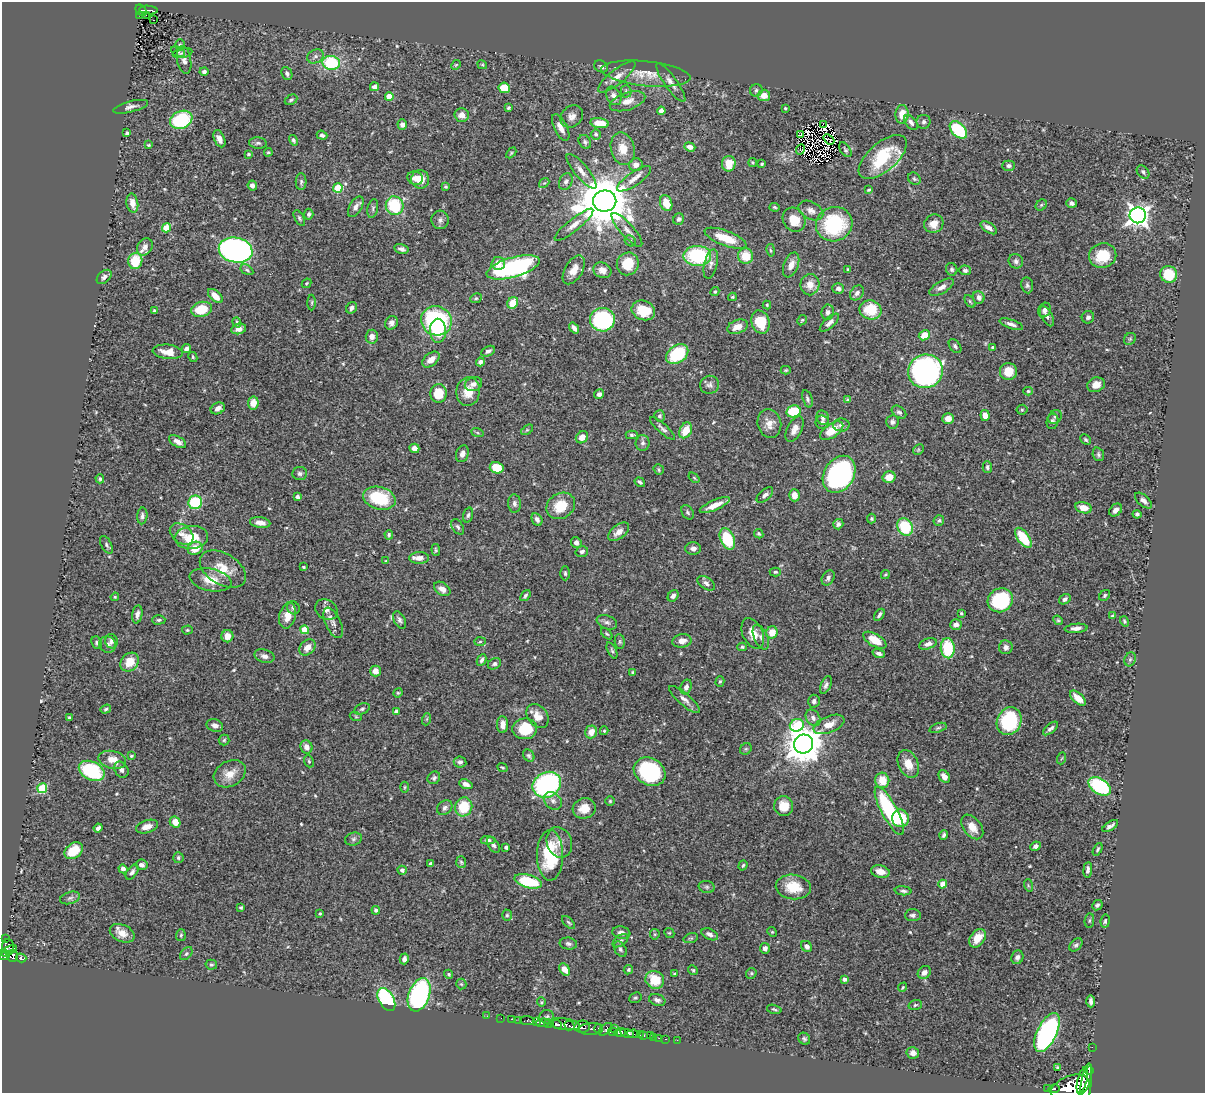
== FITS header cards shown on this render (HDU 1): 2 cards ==
NAXIS1  =                 1203
NAXIS2  =                 1091

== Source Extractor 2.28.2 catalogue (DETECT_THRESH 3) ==
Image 1203 x 1091 px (HDU 1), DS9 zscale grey, 1 PNG px = 1 image px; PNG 1207 x 1095 px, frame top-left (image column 1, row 1091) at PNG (2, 2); each listed source drawn as its Kron ellipse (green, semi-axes under 4 px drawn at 4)
Background 0.716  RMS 0.019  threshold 0.0563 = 3 sigma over >= 5 px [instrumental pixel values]
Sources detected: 547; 3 with non-positive FLUX_AUTO (blend fragments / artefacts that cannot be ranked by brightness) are neither listed nor drawn; of the other 544, the 500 brightest by FLUX_AUTO listed and drawn (44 fainter detections omitted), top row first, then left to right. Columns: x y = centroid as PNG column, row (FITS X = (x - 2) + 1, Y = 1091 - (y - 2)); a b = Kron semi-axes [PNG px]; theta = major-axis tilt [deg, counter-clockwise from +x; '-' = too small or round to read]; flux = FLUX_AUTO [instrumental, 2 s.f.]
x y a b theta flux
141 10 6 4 -45 57
148 10 9 3 -4 76
139 15 3 3 - 11
146 15 2 2 - 3.7
154 20 3 2 - 2.5
180 45 5 5 - 2.3
178 52 7 4 -27 2
183 53 10 5 11 3.2
315 56 8 6 26 4.5
184 60 14 7 -80 6.1
331 63 9 7 -7 70
456 65 5 4 - 1.4
482 65 5 4 - 1.5
601 66 7 5 -28 3.8
204 72 4 4 - 4
287 73 7 5 -65 3.6
646 74 45 12 -6 30
617 77 23 7 39 13
671 83 23 6 -54 9.5
374 87 4 4 - 5.2
504 88 6 5 - 22
756 90 6 6 - 2.8
626 91 6 5 - 2.5
764 95 6 5 - 13
614 96 10 7 -62 6.4
389 97 4 4 - 21
291 100 6 4 28 2.4
628 101 18 8 19 14
131 107 18 5 14 5.9
508 108 3 3 - 1.9
785 108 3 3 - 1.5
661 111 4 4 - 7.1
902 114 9 6 86 16
462 115 7 6 - 7.6
572 116 12 10 42 8.4
181 120 11 8 23 92
911 122 8 5 -52 4.7
924 122 7 7 - 3.5
600 123 9 5 -8 22
823 124 3 3 - 320
402 125 5 4 - 4.7
561 127 15 6 -64 10
958 130 10 6 -45 78
127 133 3 3 - 2.3
596 134 5 5 - 2.4
322 135 5 4 - 3
801 135 4 3 - 2.1
219 139 9 5 -67 7.1
829 139 6 2 -40 1.5
293 140 5 4 - 2.5
585 142 7 5 -56 3.1
258 143 9 5 -6 3.4
149 145 3 2 - 1.4
690 147 6 4 -20 6.3
623 149 16 12 -76 19
800 150 5 3 - 3.5
845 150 8 5 -56 2.2
268 152 4 3 - 1.5
511 153 6 4 46 1.5
248 154 3 3 - 2.3
883 157 29 14 41 70
753 162 4 4 - 1.6
729 164 8 7 - 22
762 164 3 3 - 1.5
636 165 7 6 - 5.8
1008 166 6 5 - 3.7
581 171 22 7 -50 10
1143 172 7 5 -48 2.9
415 178 8 6 -18 7.5
420 179 9 9 - 14
634 179 20 7 34 10
914 179 7 5 -43 2.4
301 182 8 5 89 2.6
566 182 9 6 65 3.8
544 183 5 4 - 1.8
252 186 5 4 - 4.4
445 187 3 3 - 1.6
338 188 5 4 - 57
869 190 4 3 - 1.5
605 201 11 10 - 7500
132 203 9 5 -80 9.8
666 203 8 6 -69 21
1071 203 5 4 - 4.1
1041 205 6 5 - 2
395 206 9 9 - 64
356 207 11 6 59 6.6
775 207 5 4 - 1.6
373 208 9 5 77 3.2
811 211 13 8 -28 7.4
309 214 5 4 - 3.1
1138 215 8 8 - 740
299 218 9 4 -61 2.5
679 219 6 5 - 3.4
440 220 9 8 - 4.9
794 220 12 11 - 22
834 224 18 17 - 94
934 224 10 9 - 14
574 225 24 6 39 11
166 228 4 4 - 27
989 228 9 5 -34 6.7
627 230 22 6 -48 9.9
725 238 22 7 -20 28
630 241 6 5 - 1.8
145 247 9 7 57 8.3
401 249 7 4 -14 4.8
236 250 17 12 -11 460
771 250 6 3 -80 1.6
697 256 14 10 1 98
746 256 8 7 - 24
1103 256 14 12 19 36
135 261 8 7 - 39
1016 261 7 7 - 3.9
498 263 7 6 - 12
628 264 11 10 - 31
711 264 15 6 77 5.9
791 265 13 7 69 9.7
513 267 27 10 16 240
848 269 4 3 - 1.5
952 269 6 5 - 3
247 270 7 4 -32 2.3
574 270 16 9 59 13
602 270 9 7 -26 8.8
965 270 6 5 - 3.6
1169 274 8 8 - 40
104 277 9 5 41 4.1
306 283 5 4 - 1.6
810 285 10 9 - 12
1027 285 8 6 -83 2.8
941 287 13 6 30 6.8
838 288 6 5 - 4.9
715 292 4 4 - 1.5
857 293 8 6 51 5.3
215 296 9 5 -43 14
732 297 4 3 - 1.7
979 297 6 5 - 6.8
476 298 6 4 25 1.9
970 301 7 4 -54 1.8
312 303 8 3 89 1.9
513 303 6 5 - 24
767 305 4 4 - 1.5
352 308 6 5 - 4.2
201 309 10 7 14 34
643 310 12 9 -22 35
871 310 11 9 -14 39
1044 310 7 6 - 5.1
154 311 4 3 - 1.7
828 312 7 6 - 4.2
1047 316 11 5 -61 4.4
1088 317 6 6 - 3.8
602 320 12 11 - 140
802 320 5 4 - 1.6
436 321 15 14 - 170
237 322 5 4 - 1.8
760 322 12 9 -73 32
391 323 7 6 - 4.9
829 323 12 5 43 5.5
1011 324 12 4 -19 5
738 327 10 6 21 12
574 328 6 4 -54 5.3
239 329 7 5 13 7.8
438 331 12 8 -88 26
924 335 6 4 27 22
372 337 7 6 - 7.1
1130 339 6 5 - 2
955 346 8 5 -53 3
993 347 3 3 - 1.9
186 348 5 4 - 4
488 351 7 4 29 3.8
168 352 15 7 -6 15
677 354 12 8 37 72
193 357 5 3 - 1.6
431 359 10 6 39 11
480 362 4 4 - 3.9
786 370 5 4 - 1.5
925 371 17 16 - 330
1008 371 8 8 - 17
473 384 9 7 22 5.8
710 385 10 9 - 5.1
1096 385 9 7 21 11
468 391 14 11 82 21
1028 391 4 4 - 1.6
438 393 9 8 - 33
599 394 5 4 - 5.1
807 399 9 4 -72 3.2
848 400 4 4 - 2.2
253 403 6 5 - 13
218 408 7 5 25 7.4
1022 410 5 5 - 1.7
794 411 7 6 - 48
899 412 8 5 -36 3.7
985 415 5 4 - 10
660 416 6 5 - 2.8
1055 417 7 6 - 3.3
823 418 7 6 - 3.9
948 418 6 5 - 9.4
1052 421 8 5 78 3.3
822 422 7 6 - 3.4
892 422 7 6 - 3.9
769 424 14 12 -74 13
841 425 8 6 2 4.3
662 428 16 5 -42 4.6
795 429 14 7 63 9.5
527 430 7 3 36 1.7
686 430 8 6 62 23
832 431 13 7 33 29
477 432 6 4 -20 1.6
632 435 6 4 0 2.1
582 437 6 5 - 10
1086 440 6 4 -45 2.3
178 442 9 5 -29 7.3
643 443 8 7 - 4.2
414 448 5 4 - 5.8
918 450 6 4 46 2
462 454 8 6 70 5.6
1098 454 7 5 -69 2.7
987 467 6 4 -89 2.6
497 468 7 5 -15 28
659 470 5 5 - 2.3
300 473 7 6 - 3.5
839 474 20 15 58 280
889 477 6 5 - 15
694 478 6 3 -38 1.4
100 479 4 4 - 2
640 482 5 3 - 2.1
765 495 10 5 42 5.2
794 495 6 5 - 9.3
297 497 4 4 - 4.7
379 498 16 11 -16 64
1143 501 10 5 -41 5.1
195 502 7 6 - 67
514 503 9 6 -87 4.2
715 505 16 5 24 18
561 506 15 12 34 31
1084 508 8 5 -13 11
1116 510 7 5 44 6.4
688 512 8 5 -58 2.5
1137 514 4 4 - 2.5
468 515 7 4 74 2.9
142 516 8 5 86 3.8
537 519 7 5 -62 4.7
872 519 5 4 - 1.8
939 520 5 5 - 2.4
260 523 10 5 -8 8.3
838 524 5 5 - 3.9
458 527 8 5 -57 3
905 527 9 7 -61 53
619 532 12 6 38 11
182 534 13 9 -38 9.1
759 534 5 4 - 2.1
389 535 5 4 - 2.2
191 537 17 11 6 31
1023 538 12 5 -54 39
727 539 11 7 -66 61
576 543 5 5 - 5.6
106 545 9 5 -62 2.9
195 548 8 6 27 20
693 549 8 6 -1 5.6
436 550 6 4 -86 1.7
582 551 6 5 - 3.4
419 558 10 6 2 7.9
386 561 4 4 - 1.4
303 567 3 2 - 1.6
223 569 25 15 -31 28
775 572 6 4 -2 2
565 573 7 4 -89 2.2
885 574 5 4 - 1.4
828 578 8 6 62 3.8
210 580 21 11 -12 22
706 583 10 5 -34 4.9
442 589 9 6 -36 7.3
525 595 6 4 51 2.2
1105 595 6 5 - 2
673 596 6 5 - 4.4
115 597 4 4 - 1.4
1065 599 6 4 35 3.6
1000 600 13 11 35 100
293 608 7 6 - 3.9
326 610 12 9 -34 7.2
961 613 3 3 - 1.6
137 614 9 5 80 5.9
879 615 7 3 55 2.9
288 616 13 8 75 15
1112 616 4 3 - 1.6
159 620 7 4 1 2.1
400 620 9 5 -63 3.9
1058 620 5 4 - 1.7
1124 621 5 4 - 1.8
607 622 10 6 -21 4.5
333 623 16 7 -65 7
956 624 6 5 - 5.9
1076 628 11 4 5 6.2
187 630 5 4 - 1.7
304 630 4 4 - 23
772 632 6 5 - 16
753 633 16 10 -65 15
607 634 7 3 -44 1.6
227 636 6 6 - 12
761 637 13 7 -66 6.2
875 640 13 6 -30 21
111 641 7 6 - 3.7
682 641 10 6 11 8.3
480 642 6 4 2 1.9
620 642 7 5 -85 2.1
97 643 6 5 - 3
928 644 9 5 19 6.1
108 645 8 8 - 4.7
307 647 9 7 43 11
742 647 4 4 - 2.1
1006 647 7 7 - 5.4
948 648 10 7 -86 53
612 650 9 4 -65 2.4
879 653 6 4 -18 3.9
264 656 10 6 -16 5.6
1130 659 7 5 68 2.5
482 660 6 4 63 2.9
129 662 10 8 48 20
494 664 7 5 27 3
375 671 5 5 - 11
632 673 4 4 - 1.8
720 681 5 4 - 1.8
826 685 9 5 65 3.9
686 687 7 5 69 5.4
398 693 5 4 - 1.6
1078 698 9 5 -42 14
685 699 19 6 -41 7.4
814 701 6 6 - 3.6
106 709 5 4 - 2.1
362 709 8 5 23 2.7
396 711 4 4 - 6.4
538 716 13 9 -54 14
69 717 3 3 - 2
356 717 6 4 -19 1.6
813 718 9 6 -54 5.4
427 719 6 4 71 1.7
1009 721 14 12 64 110
829 724 16 8 22 14
215 725 8 6 -17 6
502 725 8 5 -89 8.5
797 725 7 6 - 65
938 728 9 4 19 2.2
1050 728 9 4 41 3.9
525 729 12 10 5 39
604 731 4 3 - 1.5
591 732 6 6 - 12
224 740 5 5 - 2.1
804 744 9 9 - 3200
306 747 7 6 - 6.8
746 749 6 5 - 2.1
131 756 4 3 - 1.8
529 756 6 5 - 2.5
1062 758 6 4 70 1.5
112 760 14 8 -13 16
309 761 6 4 -69 1.9
460 762 6 5 - 3.5
908 764 14 10 -66 17
502 767 5 3 - 1.5
121 770 8 6 -56 5
92 771 13 9 -27 89
650 772 16 13 -30 120
230 774 17 12 28 17
944 777 7 5 -57 7.5
434 778 7 6 - 3.1
882 780 8 7 - 22
466 784 7 4 -21 5.6
547 785 15 12 30 230
1100 786 12 7 -32 110
404 787 5 3 - 1.4
42 788 5 5 - 62
553 801 10 8 -42 6.4
610 801 4 4 - 1.7
784 806 10 9 - 19
464 807 9 8 - 39
445 808 8 6 39 4
584 808 11 10 - 18
889 811 27 8 -61 120
900 818 9 8 - 44
175 822 6 5 - 13
1110 826 9 4 33 4.7
147 827 11 6 17 10
972 827 14 9 -52 15
98 828 4 4 - 4.3
944 835 5 4 - 2.9
353 839 8 6 16 3.4
488 840 7 4 -2 3.3
559 842 15 12 -69 12
493 845 9 5 -59 3.1
1035 846 5 4 - 4.6
506 847 3 3 - 3.7
1098 849 7 4 62 1.9
74 851 10 7 38 26
550 855 25 13 89 75
178 858 5 5 - 2.3
461 862 6 5 - 1.9
431 864 4 4 - 6.1
141 865 6 5 - 4.4
743 865 5 4 - 1.9
123 869 4 4 - 4.3
402 870 4 4 - 4.3
1088 870 8 3 84 3.4
132 872 8 5 54 3.5
880 872 9 6 -14 12
528 881 14 6 -15 65
943 884 4 4 - 14
1028 885 6 4 -73 1.6
707 887 8 6 -15 2.9
793 887 17 12 -8 31
903 891 8 4 -6 3.1
70 898 10 6 16 3.7
1097 905 6 4 44 3
241 907 3 3 - 1.7
376 910 4 3 - 2.6
320 914 3 3 - 1.4
507 915 5 5 - 1.9
913 915 8 6 3 3.9
1089 921 7 4 83 2
1105 921 6 4 80 2.7
568 922 8 3 -45 1.9
772 932 5 4 - 1.5
122 933 13 8 -25 12
621 933 9 6 -9 5.2
669 933 5 4 - 1.6
655 934 5 5 - 1.7
710 934 9 5 -24 5
181 935 6 5 - 2
6 938 3 2 - 10
691 938 7 4 17 2
977 938 10 7 53 19
620 941 9 5 36 2.9
568 944 9 6 -7 3.4
1076 945 7 5 43 2.8
8 946 7 6 - 190
807 946 6 5 - 4.9
765 948 5 5 - 5.3
620 949 8 5 -58 3.4
9 951 9 4 27 210
186 954 7 5 49 2.3
5 955 5 4 - 240
12 956 6 5 - 180
1017 957 7 6 - 5.1
21 958 5 3 - 100
404 959 5 4 - 4.7
211 965 6 5 - 1.9
565 969 7 5 -58 10
628 970 5 4 - 2
693 970 5 4 - 2
924 972 7 6 - 5.5
751 973 6 5 - 1.8
449 974 5 4 - 1.8
674 974 3 3 - 1.4
844 979 4 4 - 5
655 980 9 8 - 33
461 984 5 5 - 1.8
903 987 5 3 - 1.4
419 995 17 10 69 260
635 998 6 5 - 2.1
386 999 12 7 -61 130
657 1000 8 5 -18 4.1
1091 1001 6 3 -89 4
541 1002 4 4 - 1.4
915 1005 7 5 17 2.1
774 1009 7 4 -14 2
487 1016 2 2 - 4.3
547 1017 7 7 - 3
501 1018 2 2 - 4.3
511 1019 2 2 - 6.2
519 1020 2 2 - 4.6
527 1020 7 4 -5 57
536 1022 4 4 - 100
543 1023 6 3 6 300
549 1024 5 3 - 210
557 1024 5 3 - 280
565 1024 16 5 -8 790
569 1026 6 3 -25 270
582 1027 8 6 8 260
614 1028 2 2 - 18
591 1029 12 6 3 180
599 1029 5 3 - 180
605 1029 8 4 42 110
613 1032 5 3 - 76
620 1032 6 4 16 240
1047 1032 21 9 64 290
627 1033 7 4 -16 340
633 1034 6 3 -9 130
640 1035 3 3 - 63
650 1035 2 2 - 9.1
644 1036 3 3 - 23
653 1037 2 2 - 7.3
659 1038 2 2 - 6.4
666 1039 3 2 - 9.4
804 1039 6 5 - 2.6
677 1040 2 2 - 8.2
1092 1047 2 2 - 5.9
913 1053 6 5 - 5.6
1058 1068 4 3 - 2.5
1089 1070 2 2 - 2600
1082 1080 13 4 76 870
1086 1086 23 5 81 1700
1070 1087 20 11 21 3000
1047 1088 2 2 - 4.2
1054 1089 6 3 9 100
At the frame edge (FLAGS 8, measured only in part): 1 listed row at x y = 1086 1086
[44 fainter detections neither listed nor drawn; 3 non-positive-flux detections neither listed nor drawn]